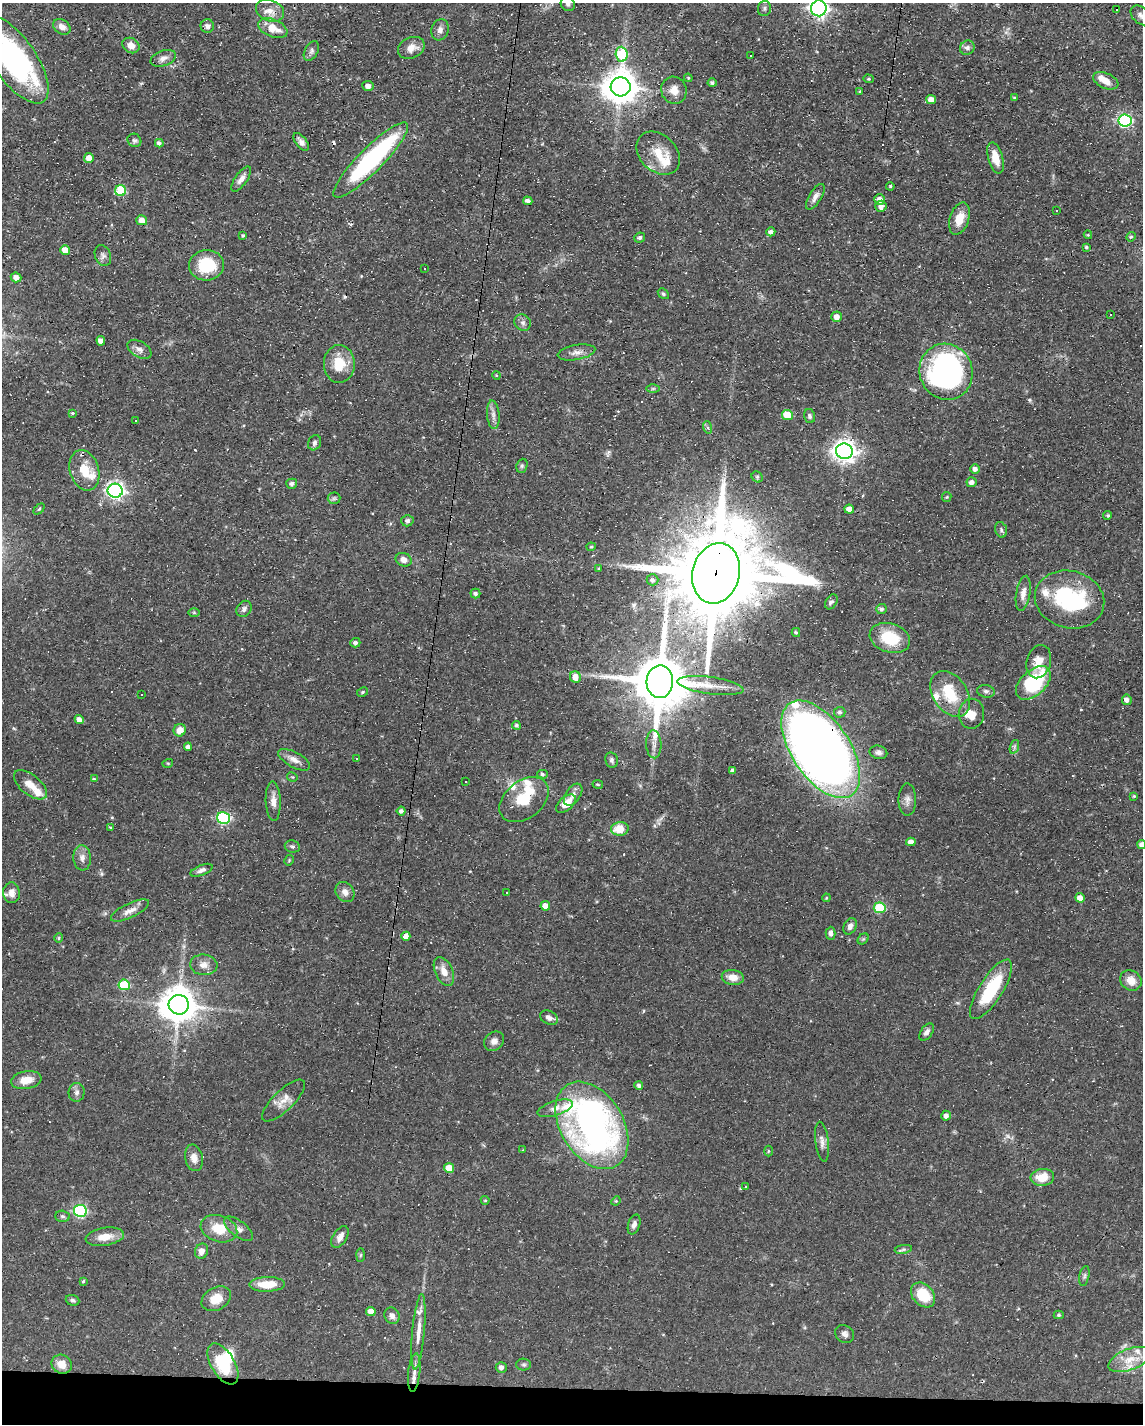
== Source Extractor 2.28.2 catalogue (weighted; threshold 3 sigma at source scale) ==
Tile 11 of 4 x 3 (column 3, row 3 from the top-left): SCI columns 2281-3421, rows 214-1635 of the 4561 x 4584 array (HDU 1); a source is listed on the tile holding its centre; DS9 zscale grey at full resolution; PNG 1145 x 1426 px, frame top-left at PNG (2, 3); each listed source drawn as its Kron ellipse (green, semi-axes under 4 px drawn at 4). Shown black and unused: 3% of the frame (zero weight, under 3 of 4 exposures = <1% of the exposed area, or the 3 px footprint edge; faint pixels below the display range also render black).
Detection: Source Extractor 2.28.2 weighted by HDU 2 'WHT'; one run over the whole footprint, this tile lists its part. Background 0.0541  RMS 0.0032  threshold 0.0144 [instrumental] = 3 sigma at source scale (4.5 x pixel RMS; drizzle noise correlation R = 1.50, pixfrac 1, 0.05/0.05 arcsec/px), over >= 5 px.
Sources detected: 264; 1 too faint to see at this stretch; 5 inside a brighter object's white glare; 24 cosmic-ray / hot-pixel residue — neither listed nor drawn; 16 inside a brighter listed object's ellipse — not listed separately; the other 218 listed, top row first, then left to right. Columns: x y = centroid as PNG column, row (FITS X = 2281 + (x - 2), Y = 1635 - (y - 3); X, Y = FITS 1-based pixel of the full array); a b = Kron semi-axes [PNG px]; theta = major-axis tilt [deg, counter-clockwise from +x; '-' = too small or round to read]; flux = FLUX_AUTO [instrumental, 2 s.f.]
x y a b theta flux
568 4 7 6 - 0.87
764 8 7 6 - 0.73
819 8 8 7 - 160
1117 9 3 3 - 2.7
270 10 14 10 -23 3
1141 15 11 8 -44 1.6
207 26 7 6 - 1.2
62 27 9 7 -33 2
273 28 15 8 -22 5
440 30 11 8 73 1.5
131 45 9 7 -31 2.6
411 48 14 10 24 2.9
967 48 7 6 - 1.1
311 51 10 6 62 0.99
622 54 7 6 - 18
751 56 3 3 - 1.5
163 58 13 7 19 1.6
15 60 51 21 -56 64
688 78 4 3 - 0.31
868 79 5 4 - 0.39
1106 81 13 7 -23 3
712 83 4 4 - 0.7
368 86 5 5 - 1.6
621 87 10 9 - 620
674 90 13 12 - 3.1
860 91 4 3 - 0.36
1014 98 4 4 - 0.39
931 100 5 4 - 2.4
1125 120 6 6 - 52
134 140 7 6 - 0.81
301 142 10 5 -51 1.4
159 143 4 4 - 0.92
658 153 24 18 -44 7.6
89 158 5 5 - 2.6
995 158 16 7 -74 4.1
371 160 51 12 45 49
241 179 15 6 55 1.7
890 186 4 3 - 0.39
121 190 5 5 - 19
815 197 14 6 58 1.6
880 199 5 5 - 1.9
528 201 5 4 - 1.3
881 206 6 5 - 1.7
1056 210 3 3 - 0.47
959 219 17 9 72 4.7
142 220 5 5 - 2.5
771 232 5 4 - 0.98
243 235 3 3 - 0.48
1088 235 4 4 - 0.31
1131 237 5 4 - 0.38
640 238 5 5 - 0.85
1086 247 4 3 - 0.46
65 250 5 4 - 3.5
103 256 11 7 -68 1.2
207 265 18 15 5 12
425 269 3 3 - 1.4
16 277 5 5 - 1.8
663 294 6 4 -48 0.54
1111 315 3 3 - 0.55
837 317 5 5 - 1.9
523 323 9 7 -46 1.1
101 341 5 4 - 1.5
139 349 13 8 -32 1.7
576 352 19 7 10 2.1
339 364 19 15 89 7.9
946 372 28 26 -67 78
496 375 4 3 - 0.28
653 389 6 4 1 0.46
72 413 4 3 - 0.4
493 415 14 6 -85 1.6
787 415 5 5 - 7.4
810 416 7 5 -75 0.71
136 421 3 2 - 0.2
707 427 6 4 -71 0.53
315 443 8 6 63 0.85
844 451 8 7 - 230
522 466 7 5 69 0.63
975 469 5 4 - 1.3
84 470 21 14 -72 6.3
757 477 6 5 - 0.47
972 482 5 5 - 1.4
292 484 5 5 - 0.87
115 491 7 7 - 120
947 497 5 4 - 0.34
334 498 6 6 - 0.67
39 509 6 4 45 0.41
849 509 5 4 - 2.6
1107 515 4 3 - 0.5
407 521 6 6 - 0.84
1001 530 8 5 -74 0.75
591 547 4 4 - 0.36
404 560 8 6 -20 2
599 569 4 3 - 0.31
716 573 30 23 76 7200
652 580 6 5 - 0.75
475 593 5 5 - 0.74
1023 593 18 7 81 2.3
1070 599 35 28 -14 29
831 602 8 5 57 0.81
244 609 8 7 - 1.1
881 609 5 5 - 0.81
194 613 6 4 -1 0.38
796 632 4 4 - 0.56
890 638 21 14 -18 11
355 643 5 4 - 0.86
1039 662 17 12 74 4.5
575 677 6 5 - 3.3
660 682 16 13 87 2400
1033 683 21 12 43 25
710 686 33 8 -8 5.2
986 691 9 6 -10 0.96
363 692 6 4 28 0.43
950 694 25 17 -56 11
142 695 2 2 - 0.27
1127 700 5 5 - 1.4
840 712 5 5 - 0.87
971 714 15 13 81 3.7
79 720 4 4 - 2
516 725 4 4 - 0.54
180 730 6 6 - 2.9
654 744 14 7 -88 2
188 747 4 4 - 1.2
1014 747 7 4 72 0.6
821 749 55 29 -56 400
878 752 9 6 -13 1.1
356 758 3 3 - 0.51
294 760 18 7 -29 2.2
611 760 8 6 -79 0.8
168 763 5 3 - 0.29
733 770 4 4 - 0.88
542 774 5 4 - 0.66
292 777 5 3 - 0.29
94 779 4 4 - 0.34
466 782 2 2 - 0.24
598 784 5 3 - 0.34
30 785 20 10 -39 3.7
573 795 12 7 56 1.5
1134 796 4 4 - 0.32
524 800 27 19 38 8.6
907 800 16 9 -90 1.8
273 801 20 7 -88 2.4
566 804 12 6 40 4
401 811 4 4 - 0.93
223 818 6 6 - 38
111 828 4 4 - 0.35
620 829 9 6 6 5.3
911 842 5 4 - 1.9
1142 845 4 4 - 1.1
292 846 8 6 -10 0.81
82 858 12 9 -85 1.8
289 860 5 3 - 0.31
202 870 11 5 22 1.2
345 892 11 9 -52 1.8
11 893 10 8 -86 2.5
506 893 3 3 - 0.46
826 898 4 3 - 0.28
1080 898 5 4 - 2.6
545 906 5 4 - 2.5
880 908 6 5 - 17
130 910 21 7 25 2.5
850 926 9 6 63 1.3
831 933 6 5 - 1.1
406 936 4 4 - 2.3
59 938 4 4 - 0.4
863 939 6 5 - 0.44
204 965 14 10 -5 2.4
444 971 15 8 -66 3.2
733 977 11 7 -8 3.3
1131 980 11 9 -36 3.4
124 985 6 5 - 17
991 989 34 11 58 17
179 1005 10 9 - 760
549 1018 9 6 -24 1.7
927 1032 10 6 55 1.2
494 1041 11 9 39 1.7
26 1080 15 9 10 4.3
639 1086 4 4 - 0.94
77 1092 9 8 - 1.3
283 1101 28 10 44 3.7
555 1108 18 7 17 2.2
946 1116 5 4 - 1.4
592 1125 47 31 -58 120
822 1142 20 6 -83 1.8
523 1150 3 3 - 0.22
768 1151 5 3 - 0.3
194 1158 13 9 -78 2.4
449 1168 5 5 - 4.6
1042 1177 12 8 5 5.8
745 1186 3 3 - 0.34
485 1200 4 4 - 0.35
616 1201 5 4 - 0.38
80 1211 6 6 - 40
63 1216 7 5 -2 0.63
634 1224 10 6 73 1.2
219 1229 19 13 -18 7.1
239 1229 17 8 -38 1.9
105 1237 19 9 9 4.3
340 1237 12 7 58 1.9
903 1249 9 4 10 0.66
201 1251 8 6 67 2
360 1255 7 4 88 0.47
1084 1276 10 5 79 0.7
83 1281 3 3 - 0.38
267 1284 18 7 1 6.1
923 1295 14 10 -48 9.8
216 1299 15 11 30 5
73 1300 7 5 -20 0.7
371 1311 4 4 - 2.4
1059 1315 5 4 - 0.44
392 1316 8 7 - 1.5
418 1332 38 6 85 4.5
845 1334 10 8 -36 1.3
1129 1360 22 10 21 5.1
62 1364 10 9 - 3.4
223 1364 23 11 -59 13
524 1365 7 6 - 0.67
501 1367 5 5 - 1.2
414 1372 19 6 84 2.2
Overlapping masked pixels (flux is a lower limit): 8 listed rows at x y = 819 8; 15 60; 371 160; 115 491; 716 573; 660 682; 950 694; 821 749
Isophote crosses this tile's border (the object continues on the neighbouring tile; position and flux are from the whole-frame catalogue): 5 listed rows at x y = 568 4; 819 8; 15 60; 1142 845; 1131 980